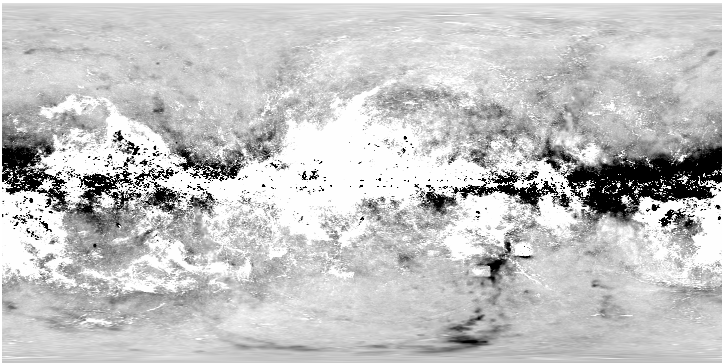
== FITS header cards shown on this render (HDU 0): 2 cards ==
NAXIS1  =                  720
NAXIS2  =                  360

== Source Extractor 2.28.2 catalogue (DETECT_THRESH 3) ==
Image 720 x 360 px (HDU 0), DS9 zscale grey, 1 PNG px = 1 image px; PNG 724 x 364 px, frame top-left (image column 1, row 360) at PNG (2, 3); no overlay
Background -0.0128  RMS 0.0045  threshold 0.0134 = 3 sigma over >= 5 px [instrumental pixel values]
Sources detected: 14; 8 with non-positive FLUX_AUTO (blend fragments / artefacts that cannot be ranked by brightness) are not listed; the other 6 listed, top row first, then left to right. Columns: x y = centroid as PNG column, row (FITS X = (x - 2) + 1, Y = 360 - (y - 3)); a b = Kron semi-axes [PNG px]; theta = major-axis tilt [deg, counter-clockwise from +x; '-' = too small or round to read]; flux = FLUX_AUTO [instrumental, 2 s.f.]
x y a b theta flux
611 106 14 10 10 2.1
568 142 14 10 -1 1.5
590 153 14 10 69 2.3
558 185 5 3 - 0.35
584 189 4 2 - 0.14
174 251 16 10 82 3.3
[8 non-positive-flux detections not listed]